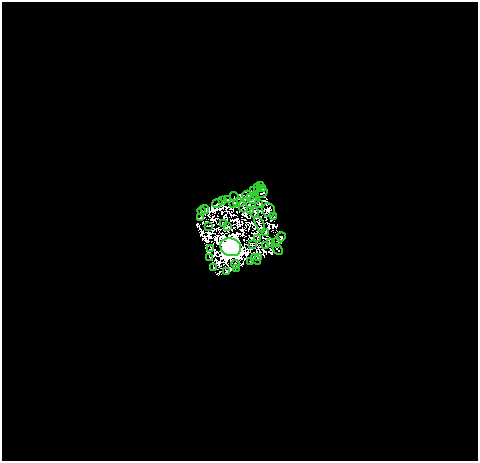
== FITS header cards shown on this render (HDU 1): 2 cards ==
NAXIS1  =                  476
NAXIS2  =                  459

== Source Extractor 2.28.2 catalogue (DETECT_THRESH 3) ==
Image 476 x 459 px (HDU 1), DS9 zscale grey, 1 PNG px = 1 image px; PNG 480 x 463 px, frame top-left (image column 1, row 459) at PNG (2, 2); each listed source drawn as its Kron ellipse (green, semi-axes under 4 px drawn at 4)
Background 6.61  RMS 1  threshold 3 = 3 sigma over >= 5 px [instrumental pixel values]
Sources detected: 72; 26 with non-positive FLUX_AUTO (blend fragments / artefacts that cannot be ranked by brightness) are neither listed nor drawn; the other 46 listed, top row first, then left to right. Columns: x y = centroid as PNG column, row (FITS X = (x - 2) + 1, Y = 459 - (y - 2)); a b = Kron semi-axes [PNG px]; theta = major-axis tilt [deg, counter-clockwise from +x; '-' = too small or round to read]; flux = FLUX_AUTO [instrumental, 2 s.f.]
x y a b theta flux
261 185 2 2 - 23
257 187 3 2 - 40
262 188 2 2 - 46
254 190 3 3 - 140
262 193 5 2 - 18
247 195 4 2 - 190
255 196 3 2 - 93
234 197 4 2 - 160
251 197 2 2 - 49
227 200 4 2 - 81
254 200 6 3 7 61
222 201 3 2 - 74
217 203 5 3 - 110
234 203 2 2 - 120
239 203 6 2 2 63
259 204 4 2 - 80
243 206 6 2 -73 110
205 209 4 3 - 150
269 210 7 6 - 160
201 211 4 2 - 180
250 211 3 2 - 59
254 212 5 4 - 29
274 217 3 2 - 71
200 218 3 2 - 40
223 223 3 2 - 150
260 224 9 2 -65 16
208 226 4 2 - 82
228 227 4 2 - 120
265 233 3 2 - 60
281 237 4 3 - 220
258 238 4 2 - 28
276 242 4 2 - 72
270 243 3 2 - 2.9
252 244 4 3 - 42
266 246 2 2 - 45
231 247 10 8 -18 420000
211 249 4 2 - 51
278 249 6 2 -48 96
209 257 4 2 - 7
258 257 4 3 - 67
256 259 6 3 -46 280
251 261 4 2 - 19
235 264 4 2 - 9.3
213 267 4 2 - 100
236 268 3 2 - 120
227 272 3 3 - 160
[26 non-positive-flux detections neither listed nor drawn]